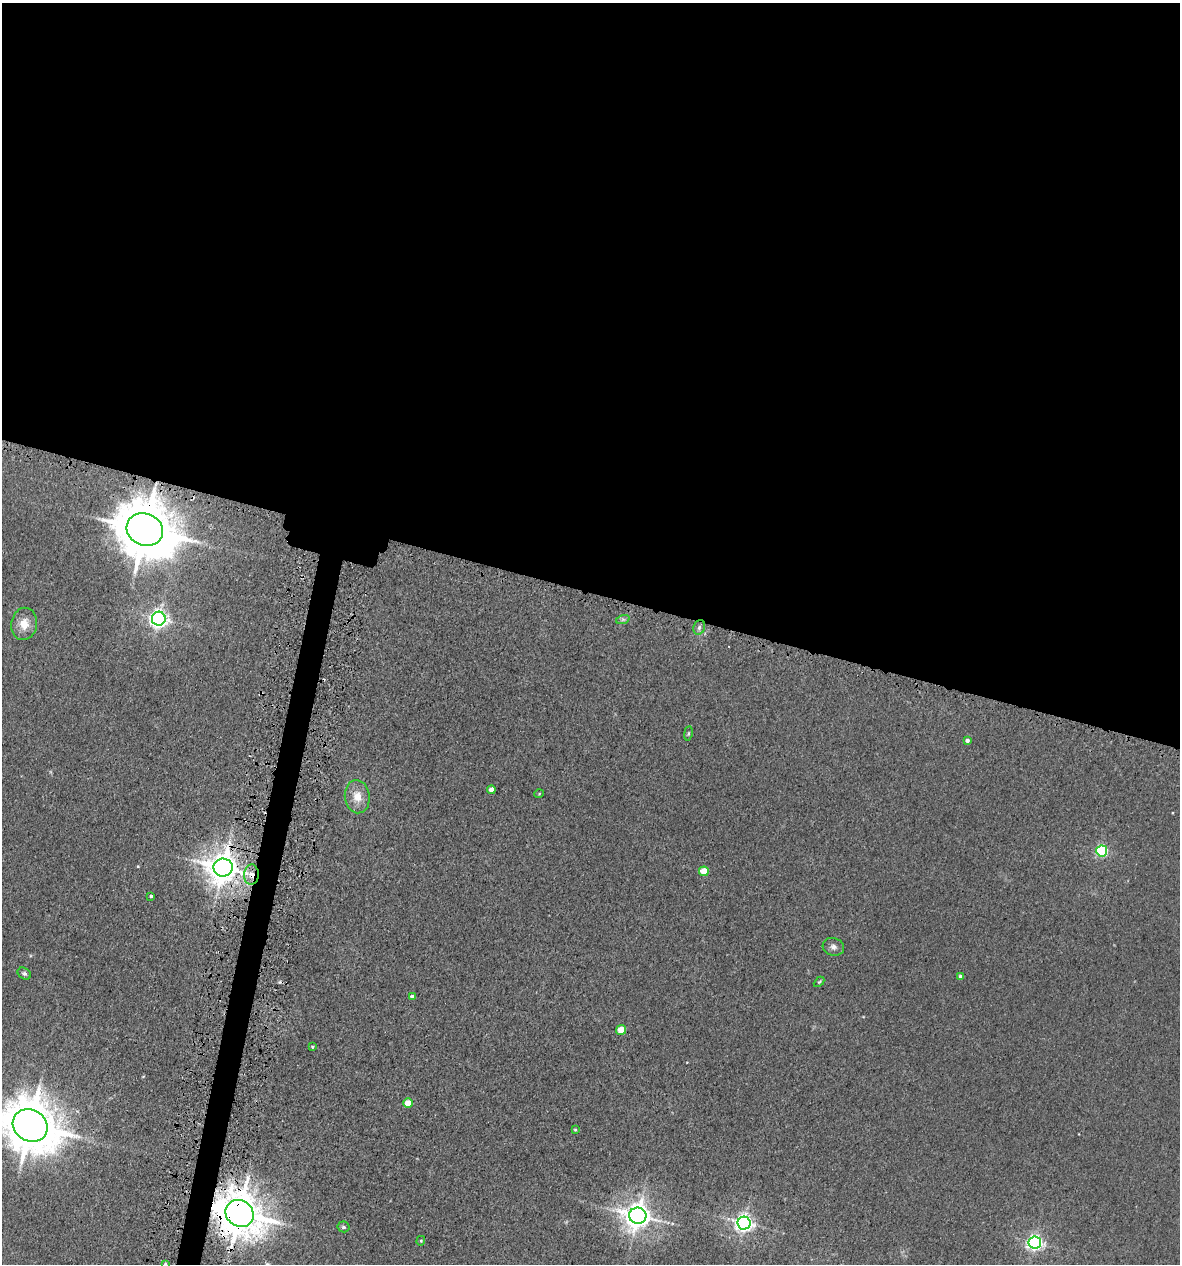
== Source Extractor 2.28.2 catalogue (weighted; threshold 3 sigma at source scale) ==
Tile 3 of 4 x 4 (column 3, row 1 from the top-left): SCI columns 2695-3872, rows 3836-5097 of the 5223 x 5150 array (HDU 1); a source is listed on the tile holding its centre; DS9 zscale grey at full resolution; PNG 1182 x 1266 px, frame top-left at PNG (2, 3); each listed source drawn as its Kron ellipse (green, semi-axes under 4 px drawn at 4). Shown black and unused: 48% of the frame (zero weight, under 3 of 5 exposures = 5% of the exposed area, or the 3 px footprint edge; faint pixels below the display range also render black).
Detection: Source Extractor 2.28.2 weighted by HDU 2 'WHT'; one run over the whole footprint, this tile lists its part. Background 0.0171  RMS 0.0029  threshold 0.013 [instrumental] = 3 sigma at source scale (4.5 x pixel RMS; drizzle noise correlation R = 1.50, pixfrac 1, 0.05/0.05 arcsec/px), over >= 5 px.
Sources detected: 33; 1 cosmic-ray / hot-pixel residue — neither listed nor drawn; the other 32 listed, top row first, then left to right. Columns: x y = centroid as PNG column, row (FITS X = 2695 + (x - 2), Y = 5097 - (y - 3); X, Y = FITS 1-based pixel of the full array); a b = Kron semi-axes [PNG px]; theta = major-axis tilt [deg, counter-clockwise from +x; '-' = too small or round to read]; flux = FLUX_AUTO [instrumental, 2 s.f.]
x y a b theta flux
145 530 19 16 -25 1800
159 619 7 7 - 150
623 619 7 4 19 0.67
24 624 16 13 81 4.2
699 627 7 5 70 0.87
688 733 7 3 81 0.39
967 740 4 3 - 0.92
491 790 4 4 - 1.9
539 794 5 3 - 0.23
357 797 16 12 -82 4.2
1102 851 5 5 - 42
223 868 9 9 - 520
704 871 5 5 - 9.8
251 875 10 7 85 2.3
151 896 3 3 - 0.54
833 947 11 8 -17 1.3
24 973 7 5 -31 0.66
960 976 4 4 - 0.61
819 982 6 3 44 0.37
412 997 4 4 - 1.3
621 1030 5 5 - 8.4
313 1047 3 3 - 0.39
408 1103 5 4 - 6.3
30 1125 18 15 -31 1400
575 1130 3 3 - 0.31
239 1213 15 13 -33 1100
638 1216 8 8 - 370
744 1223 6 6 - 150
343 1227 6 5 - 0.68
421 1241 5 4 - 0.37
1035 1242 6 6 - 100
165 1264 3 3 - 1
Overlapping masked pixels (flux is a lower limit): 4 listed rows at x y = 145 530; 223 868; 251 875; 239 1213
Isophote crosses this tile's border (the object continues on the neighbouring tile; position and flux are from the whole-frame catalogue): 2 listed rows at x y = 30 1125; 165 1264